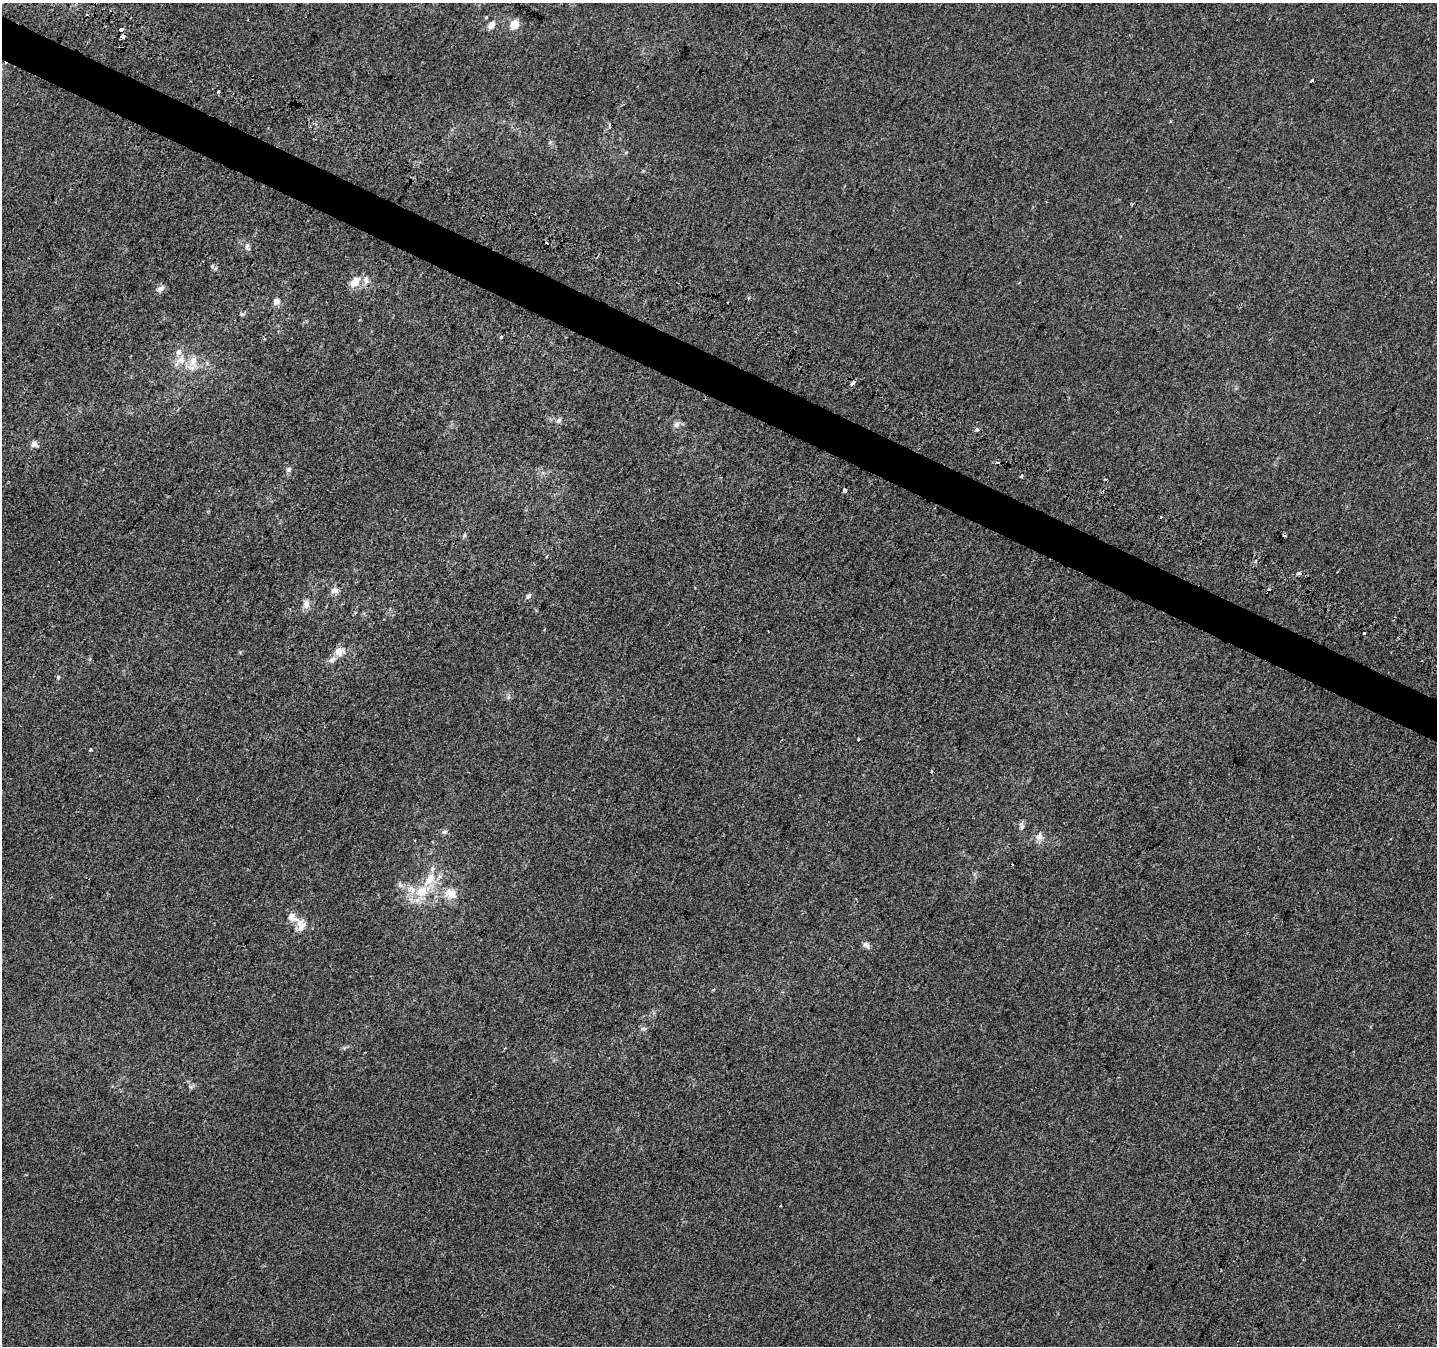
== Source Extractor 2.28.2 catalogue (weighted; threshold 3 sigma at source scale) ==
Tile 11 of 4 x 4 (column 3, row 3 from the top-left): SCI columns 2875-4309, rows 1611-2954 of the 5769 x 5892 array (HDU 1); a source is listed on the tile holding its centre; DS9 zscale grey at full resolution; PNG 1439 x 1348 px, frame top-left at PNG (2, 3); no overlay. Shown black and unused: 3% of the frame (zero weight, under 2 of 3 exposures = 2% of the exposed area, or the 3 px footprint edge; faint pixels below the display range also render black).
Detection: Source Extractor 2.28.2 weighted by HDU 2 'WHT'; one run over the whole footprint, this tile lists its part. Background -3.19e-04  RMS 0.0055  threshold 0.0246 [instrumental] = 3 sigma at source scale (4.5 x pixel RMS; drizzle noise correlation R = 1.50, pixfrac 1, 0.0396/0.0396 arcsec/px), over >= 5 px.
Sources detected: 62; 10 cosmic-ray / hot-pixel residue — not listed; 6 inside a brighter listed object's ellipse — not listed separately; the other 46 listed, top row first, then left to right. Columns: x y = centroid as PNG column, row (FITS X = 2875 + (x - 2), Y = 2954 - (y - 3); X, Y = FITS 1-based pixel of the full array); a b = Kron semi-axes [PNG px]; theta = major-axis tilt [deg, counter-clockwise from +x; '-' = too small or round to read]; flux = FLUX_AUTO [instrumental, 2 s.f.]
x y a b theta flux
515 24 7 6 - 8.3
491 25 10 7 48 3.3
121 30 4 3 - 18
1312 81 4 3 - 1.8
550 142 6 4 44 0.82
247 246 12 6 -71 1.9
212 266 5 5 - 0.92
366 280 12 8 -83 3.3
355 282 15 8 48 5.9
160 289 10 7 31 2.3
276 302 7 6 - 3.2
501 337 3 3 - 4.8
264 339 3 3 - 0.83
181 360 15 10 45 6.5
193 361 16 11 73 6.9
853 383 6 3 56 8.2
559 421 7 6 - 1.7
676 424 9 7 28 2.3
976 430 5 4 - 1.5
34 444 8 7 - 2.8
288 470 8 6 46 1.5
1021 476 4 3 - 2.1
844 490 4 4 - 5.1
464 535 6 5 - 0.89
1255 561 4 3 - 0.68
1299 573 4 3 - 6.2
335 590 11 7 -7 2.8
528 596 9 5 52 1.4
306 604 12 8 79 3.5
768 631 3 2 - 0.55
1364 633 3 3 - 2.7
339 651 14 10 25 5
58 677 5 5 - 0.75
508 697 7 4 89 1
858 739 3 3 - 1.6
90 750 3 3 - 1.1
931 771 3 3 - 0.95
1022 826 13 6 89 1.8
444 832 6 4 41 1
1039 836 12 9 56 3.3
422 891 23 14 25 15
450 893 19 13 -26 8.5
292 917 18 12 -35 5.6
866 945 11 7 -51 2
714 989 5 3 - 0.51
644 1029 8 5 -7 1.2
Overlapping masked pixels (flux is a lower limit): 1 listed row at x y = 853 383